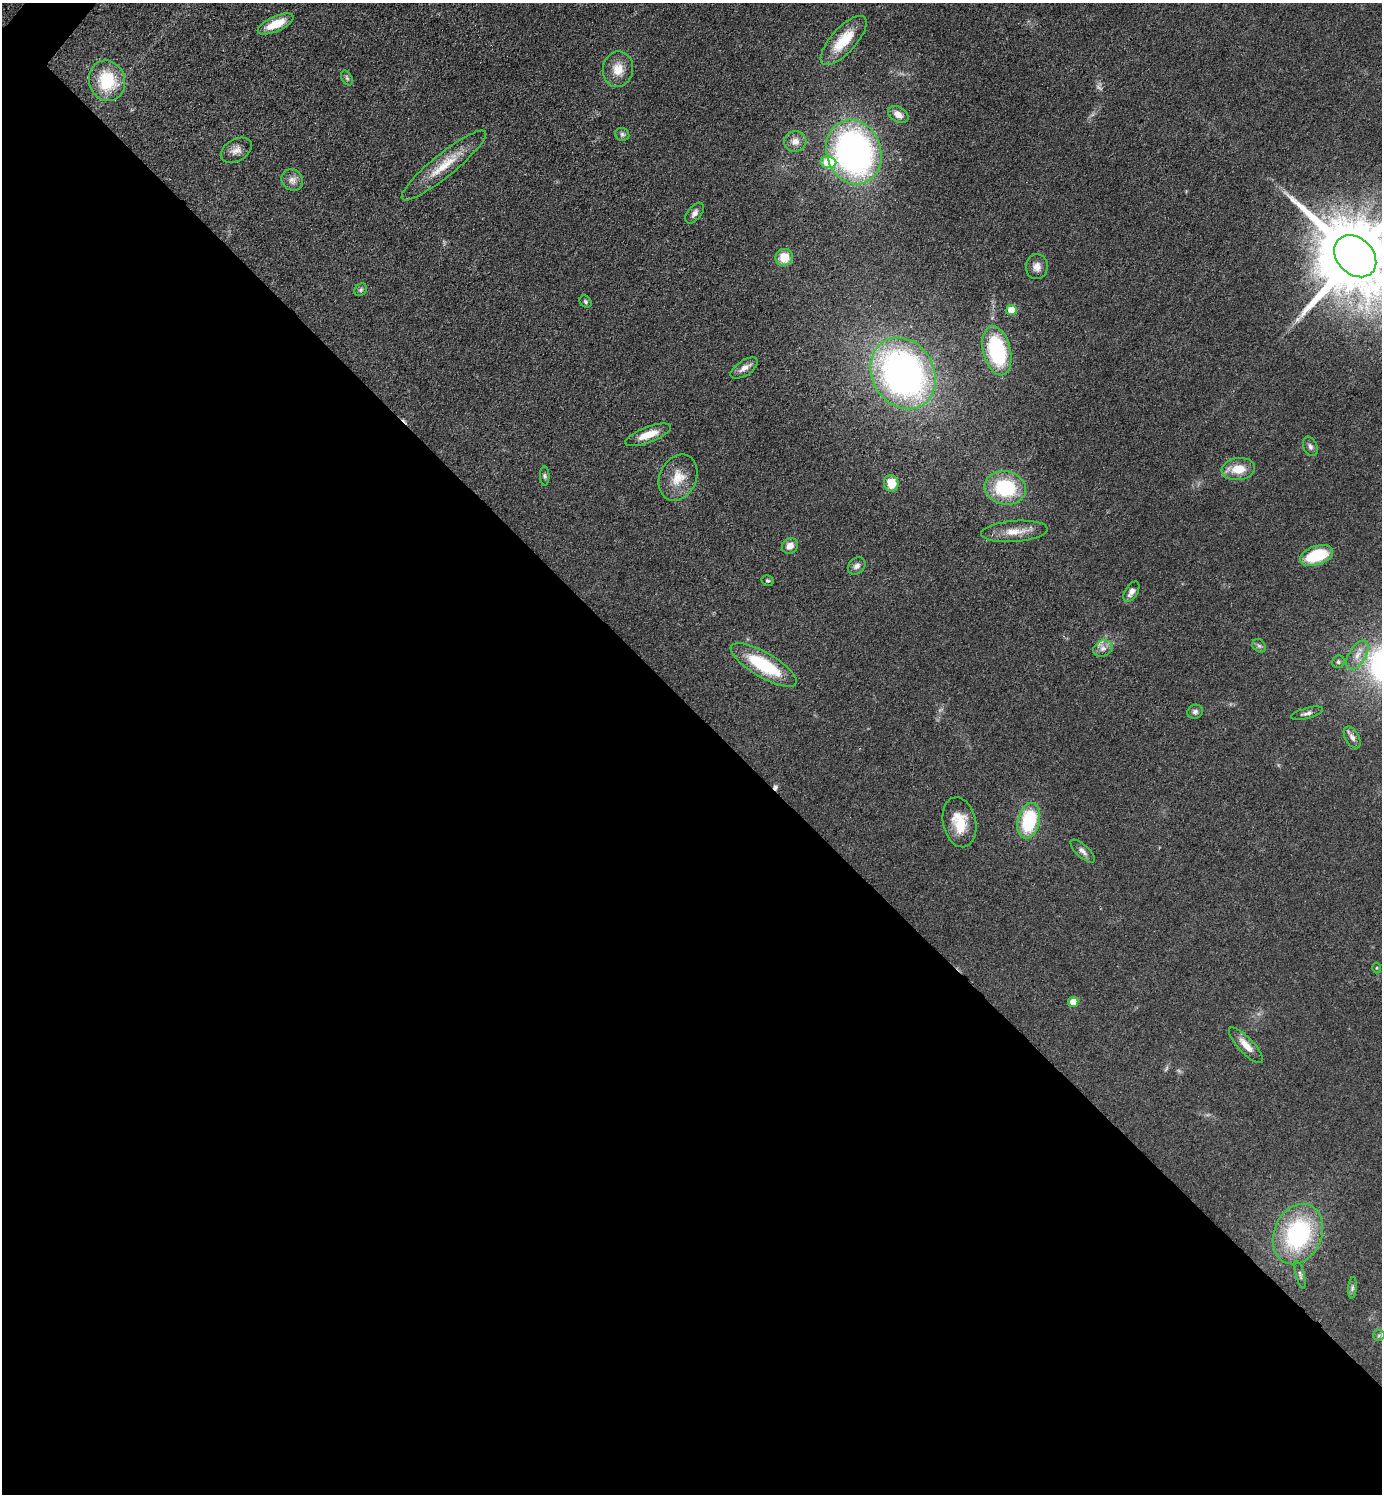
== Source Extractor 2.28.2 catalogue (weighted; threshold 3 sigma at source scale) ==
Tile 14 of 4 x 4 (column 2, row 4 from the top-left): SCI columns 1679-3058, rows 3-1494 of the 5976 x 5974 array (HDU 1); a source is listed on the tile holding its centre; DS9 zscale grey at full resolution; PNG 1384 x 1496 px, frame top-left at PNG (2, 3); each listed source drawn as its Kron ellipse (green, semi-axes under 4 px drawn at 4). Shown black and unused: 53% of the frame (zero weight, under 3 of 4 exposures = <1% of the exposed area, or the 3 px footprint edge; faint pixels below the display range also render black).
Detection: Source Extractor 2.28.2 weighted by HDU 2 'WHT'; one run over the whole footprint, this tile lists its part. Background 0.0799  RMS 0.0063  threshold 0.0285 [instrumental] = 3 sigma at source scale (4.5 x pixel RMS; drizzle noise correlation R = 1.50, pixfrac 1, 0.05/0.05 arcsec/px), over >= 5 px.
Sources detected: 58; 2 too faint to see at this stretch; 2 cosmic-ray / hot-pixel residue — neither listed nor drawn; the other 54 listed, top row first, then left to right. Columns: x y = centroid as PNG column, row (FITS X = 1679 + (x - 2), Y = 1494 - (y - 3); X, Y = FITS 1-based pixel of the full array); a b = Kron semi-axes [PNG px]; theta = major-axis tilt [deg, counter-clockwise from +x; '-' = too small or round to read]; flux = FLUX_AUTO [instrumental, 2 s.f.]
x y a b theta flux
276 24 19 7 24 12
844 40 31 12 48 21
618 69 18 15 82 10
347 78 8 5 -60 1.3
107 81 20 18 -74 31
898 115 11 7 -31 4.6
622 134 7 6 - 1.4
795 141 11 10 - 5.1
236 150 17 11 30 5.2
854 152 33 27 -71 230
828 162 8 6 -6 32
444 165 53 11 39 18
292 180 11 10 - 4.2
694 213 12 7 51 3
1355 256 24 18 -45 11000
784 257 9 8 - 12
1037 267 12 11 - 4.5
361 290 7 5 46 1.3
586 302 7 5 -47 1.4
1011 310 5 5 - 15
997 351 25 13 -76 59
744 368 15 7 34 4.5
903 373 37 31 -59 270
648 435 24 8 21 10
1310 446 10 7 -67 2.3
1238 469 17 11 8 12
545 476 9 5 -90 1.4
678 478 24 18 65 14
891 483 8 7 - 11
1005 488 21 16 -10 42
1014 531 33 10 4 11
790 546 8 7 - 5
1316 556 17 9 19 28
857 566 10 7 43 2.7
768 581 6 5 - 1
1131 592 11 6 58 3.7
1259 646 7 6 - 1.5
1103 648 10 8 24 3.6
1357 655 16 8 59 6.3
1338 662 6 6 - 1.6
764 665 37 12 -30 39
1195 712 8 7 - 2
1307 713 16 5 15 2.5
1352 737 12 7 -59 3
1029 821 18 11 77 43
959 822 25 16 -78 17
1083 851 15 6 -43 3
1377 968 5 3 - 0.58
1073 1002 5 5 - 8.7
1246 1045 23 7 -47 7.6
1298 1234 31 24 66 80
1300 1275 14 4 -76 1.7
1352 1288 10 4 85 1.5
1379 1335 6 5 - 1.1
Isophote crosses this tile's border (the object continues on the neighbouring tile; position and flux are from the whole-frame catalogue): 1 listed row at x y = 1355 256